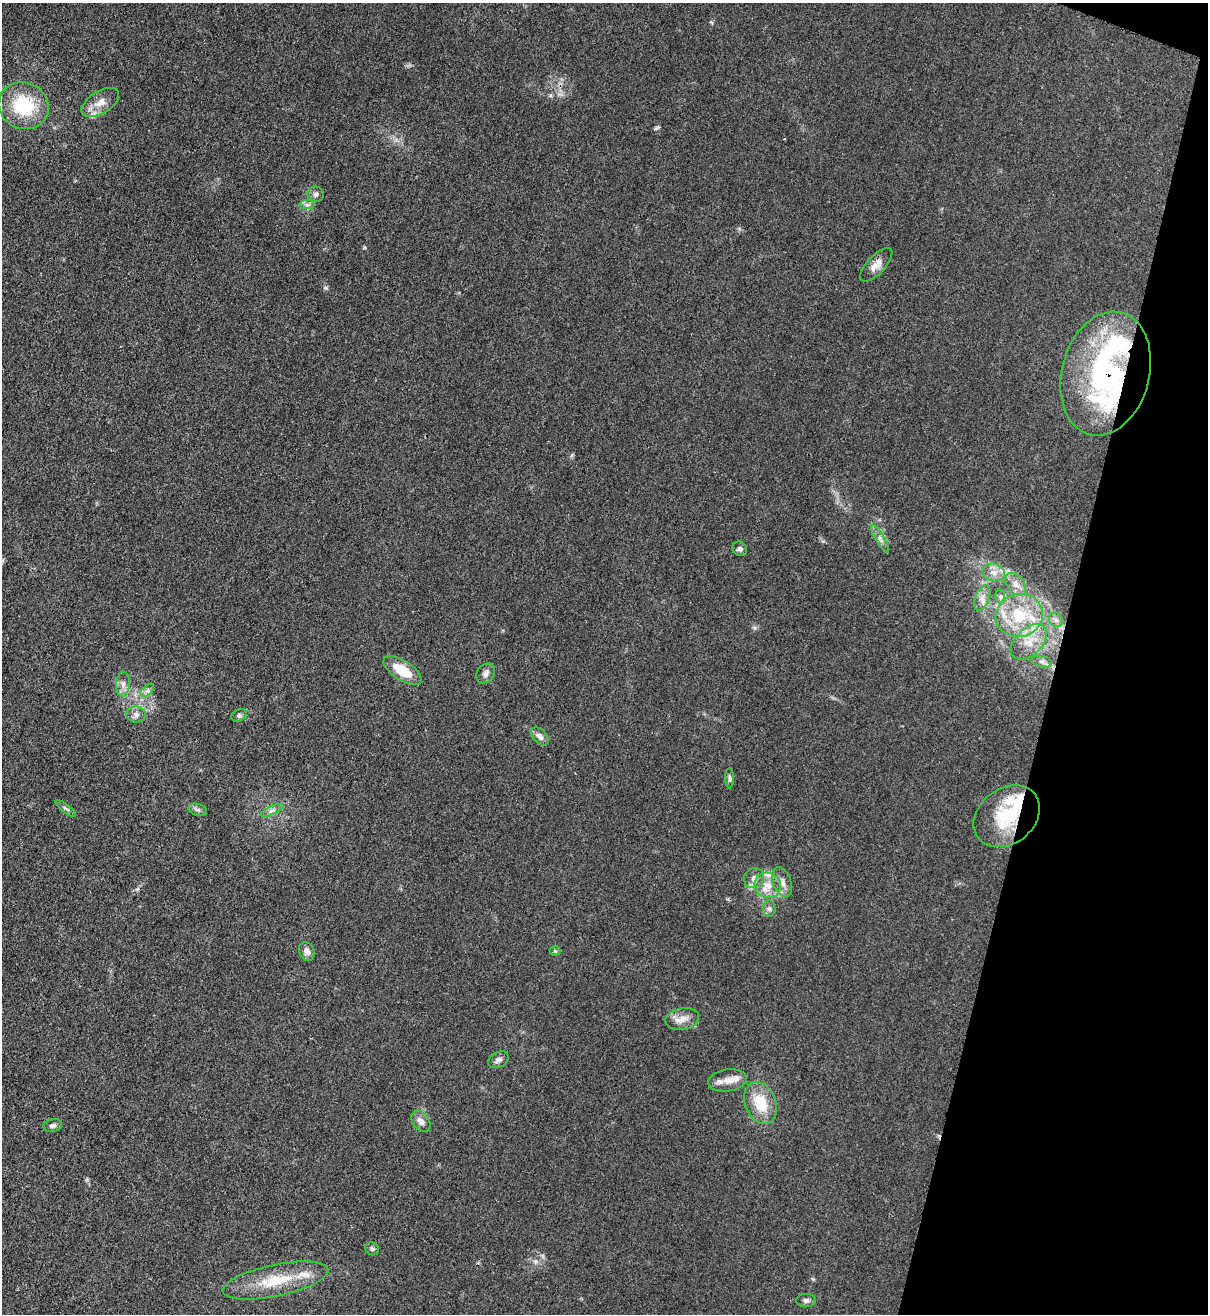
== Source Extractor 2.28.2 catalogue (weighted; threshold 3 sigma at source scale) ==
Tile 8 of 4 x 4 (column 4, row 2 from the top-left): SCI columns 3837-5042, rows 2651-3962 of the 5386 x 5316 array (HDU 1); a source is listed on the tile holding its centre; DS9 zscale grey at full resolution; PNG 1210 x 1316 px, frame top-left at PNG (2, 3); each listed source drawn as its Kron ellipse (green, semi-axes under 4 px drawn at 4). Shown black and unused: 13% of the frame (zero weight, under 3 of 4 exposures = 7% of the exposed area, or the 3 px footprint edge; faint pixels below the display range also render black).
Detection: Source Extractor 2.28.2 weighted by HDU 2 'WHT'; one run over the whole footprint, this tile lists its part. Background 0.0298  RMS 0.003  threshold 0.0134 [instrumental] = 3 sigma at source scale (4.5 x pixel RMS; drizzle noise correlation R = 1.50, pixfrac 1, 0.05/0.05 arcsec/px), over >= 5 px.
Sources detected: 55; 1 inside a brighter object's white glare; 1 cosmic-ray / hot-pixel residue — neither listed nor drawn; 10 inside a brighter listed object's ellipse — not listed separately; the other 43 listed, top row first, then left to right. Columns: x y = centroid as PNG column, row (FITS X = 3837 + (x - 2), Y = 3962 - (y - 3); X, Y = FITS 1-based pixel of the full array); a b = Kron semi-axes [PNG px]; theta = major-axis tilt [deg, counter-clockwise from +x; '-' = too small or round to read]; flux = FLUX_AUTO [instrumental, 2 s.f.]
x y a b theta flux
100 102 21 11 32 3.4
24 106 25 23 -25 16
316 194 8 7 - 0.89
307 205 7 4 0 0.8
876 265 21 9 47 2.6
1106 374 63 44 75 62
880 539 16 4 -60 1.2
740 549 8 7 - 0.95
994 572 11 9 -13 2.3
1016 584 13 8 -51 2.3
1000 597 7 4 -84 0.73
982 598 13 7 68 1.9
1019 615 24 21 12 14
1056 620 8 6 -43 0.97
1029 642 21 13 44 5.8
1042 662 10 5 -13 1.1
402 670 22 9 -33 7.3
486 673 10 8 57 1.2
123 684 12 6 86 1.6
147 690 8 5 45 0.81
136 714 9 8 - 1.4
239 715 8 6 28 0.71
540 736 11 6 -46 1.4
730 778 10 4 90 0.66
66 808 12 4 -37 0.73
198 810 9 6 -17 0.85
272 810 12 4 25 1.1
1007 816 36 27 37 16
754 878 10 9 - 1.7
782 882 15 9 -69 2.3
768 885 13 12 - 3.6
769 908 8 6 -88 0.85
307 951 10 7 -67 1.4
555 951 5 5 - 0.37
682 1019 17 10 10 2.9
498 1060 11 7 28 1.1
727 1080 19 11 9 3.3
760 1103 21 15 -68 8.7
421 1121 12 8 -50 1.8
53 1126 9 6 8 0.94
372 1249 7 6 - 0.59
275 1280 54 15 12 13
806 1300 10 6 0 0.83
Overlapping masked pixels (flux is a lower limit): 2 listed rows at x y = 1106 374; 1007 816
Unlisted compact peaks at least as high as the median listed source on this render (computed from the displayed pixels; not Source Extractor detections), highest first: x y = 326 288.